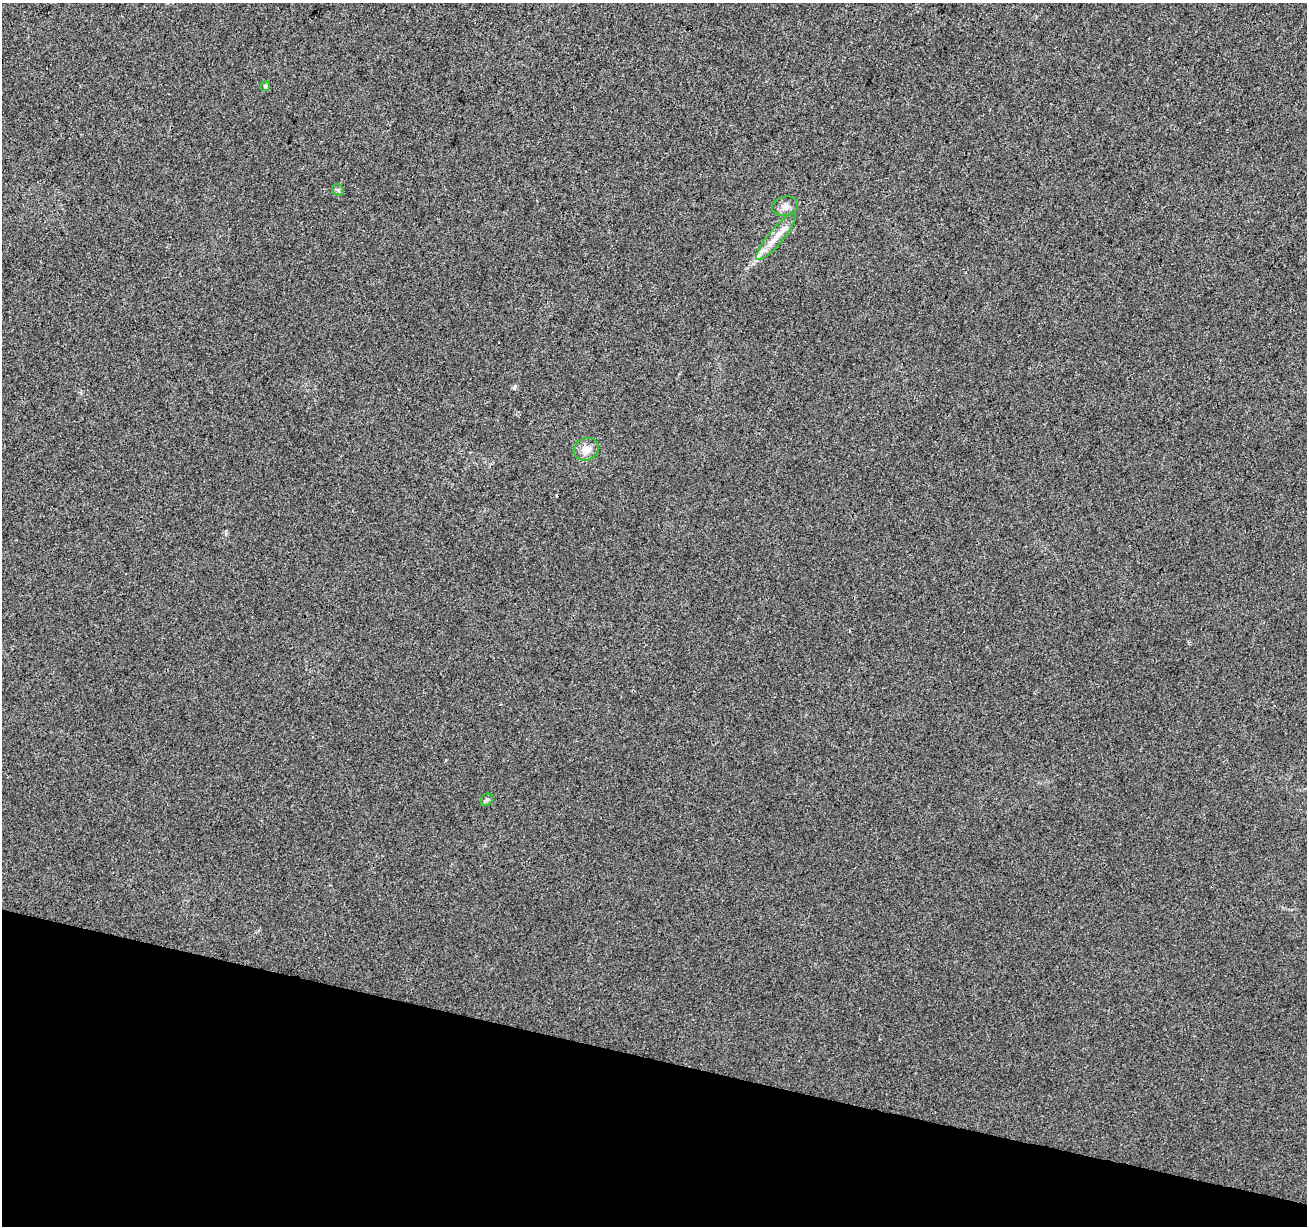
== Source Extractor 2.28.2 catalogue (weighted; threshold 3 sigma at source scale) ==
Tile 15 of 4 x 4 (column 3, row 4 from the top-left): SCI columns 2618-3922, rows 283-1506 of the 5226 x 5399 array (HDU 1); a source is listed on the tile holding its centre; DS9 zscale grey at full resolution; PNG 1309 x 1228 px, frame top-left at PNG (2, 3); each listed source drawn as its Kron ellipse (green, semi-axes under 4 px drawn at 4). Shown black and unused: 14% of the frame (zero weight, under 3 of 4 exposures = <1% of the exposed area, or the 3 px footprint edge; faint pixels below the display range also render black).
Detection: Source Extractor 2.28.2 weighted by HDU 2 'WHT'; one run over the whole footprint, this tile lists its part. Background 0.00786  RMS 0.0036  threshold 0.0164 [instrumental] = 3 sigma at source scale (4.5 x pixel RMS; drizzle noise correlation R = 1.50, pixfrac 1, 0.0396/0.0396 arcsec/px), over >= 5 px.
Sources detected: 7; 1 inside a brighter listed object's ellipse — not listed separately; the other 6 listed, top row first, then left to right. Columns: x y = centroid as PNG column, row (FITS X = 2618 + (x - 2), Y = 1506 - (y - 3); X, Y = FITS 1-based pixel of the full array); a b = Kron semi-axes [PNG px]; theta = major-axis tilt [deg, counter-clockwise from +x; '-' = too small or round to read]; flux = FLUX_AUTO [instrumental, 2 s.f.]
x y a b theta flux
265 86 5 4 - 0.79
338 190 6 5 - 0.58
785 206 13 9 12 2.2
776 237 30 7 50 5
586 449 13 11 25 3.3
487 800 7 5 42 0.71